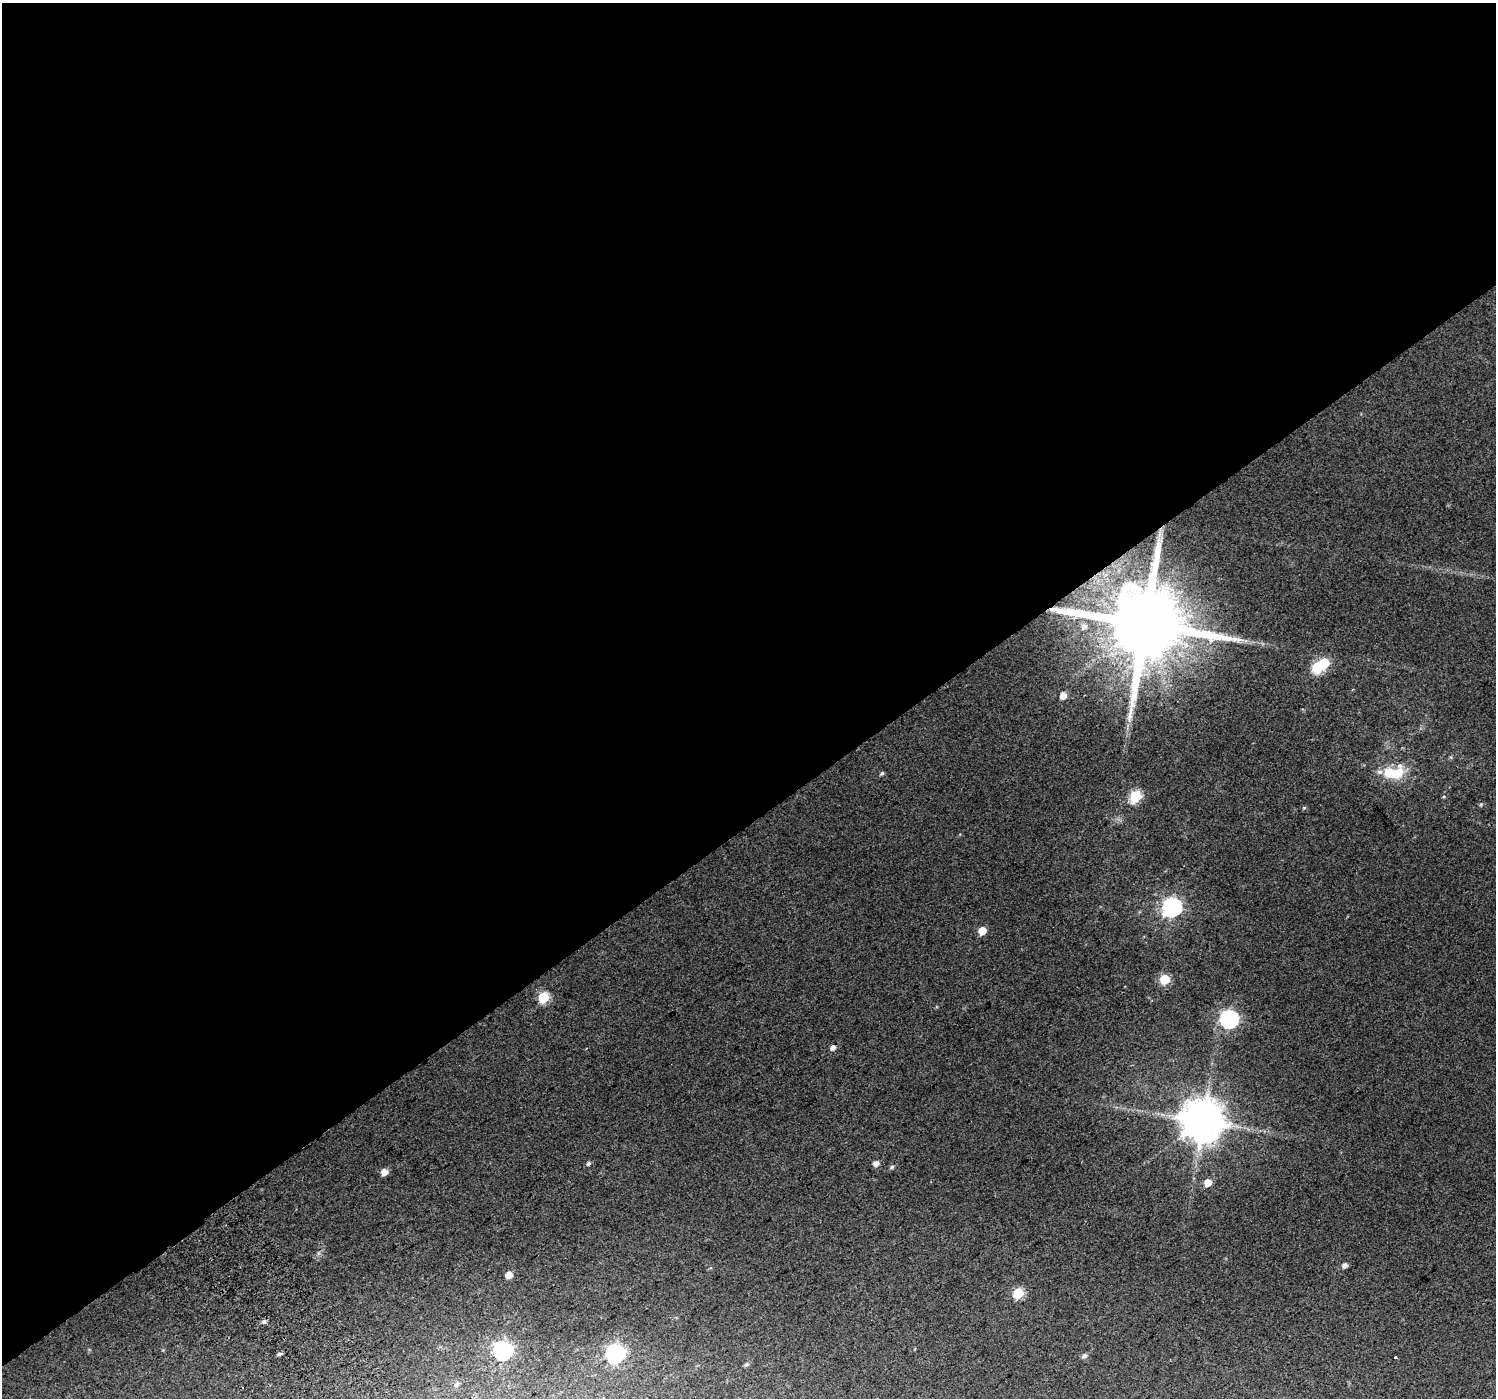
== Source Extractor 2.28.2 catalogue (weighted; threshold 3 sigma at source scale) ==
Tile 2 of 4 x 4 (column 2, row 1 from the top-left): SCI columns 1533-3026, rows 4413-5808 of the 6047 x 5969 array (HDU 1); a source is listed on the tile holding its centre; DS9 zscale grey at full resolution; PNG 1498 x 1400 px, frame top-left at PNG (2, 3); no overlay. Shown black and unused: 59% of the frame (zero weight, under 2 of 3 exposures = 2% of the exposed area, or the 3 px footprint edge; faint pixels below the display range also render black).
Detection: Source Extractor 2.28.2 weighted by HDU 2 'WHT'; one run over the whole footprint, this tile lists its part. Background 0.0471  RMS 0.011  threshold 0.0492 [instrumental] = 3 sigma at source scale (4.5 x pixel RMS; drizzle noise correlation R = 1.50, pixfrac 1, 0.0396/0.0396 arcsec/px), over >= 5 px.
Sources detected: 36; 2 inside a brighter object's white glare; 1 cosmic-ray / hot-pixel residue — not listed; the other 33 listed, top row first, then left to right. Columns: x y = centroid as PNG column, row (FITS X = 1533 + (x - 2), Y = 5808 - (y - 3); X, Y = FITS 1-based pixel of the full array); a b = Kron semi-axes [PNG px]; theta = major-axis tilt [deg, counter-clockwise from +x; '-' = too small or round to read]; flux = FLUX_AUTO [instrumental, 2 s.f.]
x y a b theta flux
1159 535 7 4 72 3.3
1145 624 23 19 26 19000
1084 626 9 7 50 5.6
1318 667 6 6 - 76
1063 695 5 5 - 11
1380 772 8 6 -13 3.5
1398 772 18 12 55 23
882 773 6 4 31 1.7
1135 796 6 6 - 87
1444 797 4 4 - 1.1
1304 808 5 4 - 1.3
1172 907 8 7 - 390
982 931 5 5 - 19
1165 979 6 5 - 52
543 997 6 6 - 65
1229 1019 7 7 - 310
833 1047 6 5 - 4.9
1203 1121 12 11 - 4000
588 1163 6 5 - 2
876 1163 5 5 - 6.6
892 1167 6 5 - 1.8
384 1172 5 5 - 10
1208 1183 6 5 - 15
1344 1265 5 4 - 5.7
509 1275 6 5 - 10
1018 1293 6 6 - 71
264 1322 7 6 - 2.6
503 1350 7 7 - 370
615 1353 7 7 - 390
279 1354 6 4 15 2.2
1084 1356 7 6 - 3.4
1396 1357 3 3 - 3.5
746 1364 6 5 - 2.4
Overlapping masked pixels (flux is a lower limit): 1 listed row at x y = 1145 624